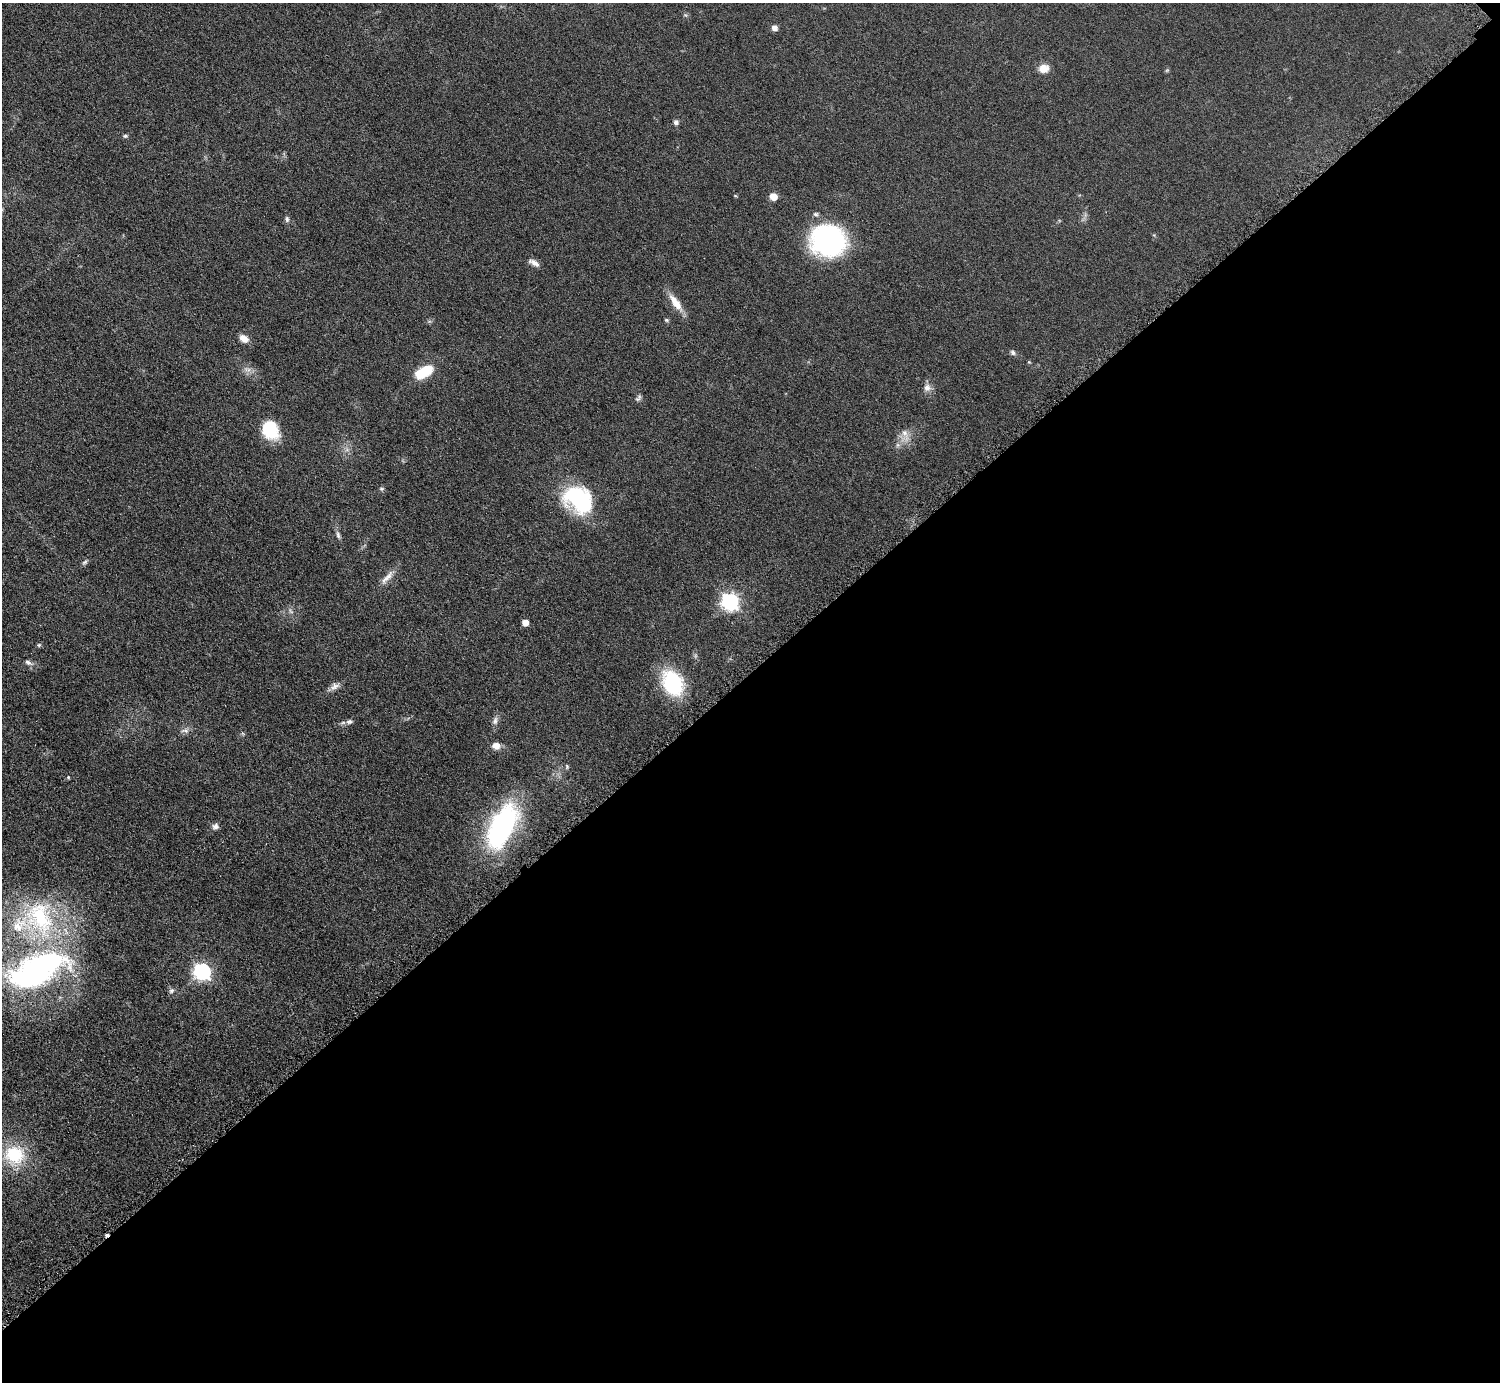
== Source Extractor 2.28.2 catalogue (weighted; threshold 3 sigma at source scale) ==
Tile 12 of 4 x 4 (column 4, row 3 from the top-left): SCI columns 4508-6005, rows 1557-2936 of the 6016 x 6014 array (HDU 1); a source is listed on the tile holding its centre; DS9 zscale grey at full resolution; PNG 1502 x 1384 px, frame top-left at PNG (2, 3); no overlay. Shown black and unused: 51% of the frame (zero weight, under 4 of 8 exposures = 1% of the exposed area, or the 3 px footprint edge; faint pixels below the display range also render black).
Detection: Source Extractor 2.28.2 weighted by HDU 2 'WHT'; one run over the whole footprint, this tile lists its part. Background 0.0609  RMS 0.0081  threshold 0.0331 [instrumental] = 3 sigma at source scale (4.09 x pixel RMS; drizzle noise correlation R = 1.36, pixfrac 0.8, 0.05/0.05 arcsec/px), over >= 5 px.
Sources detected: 48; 1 too faint to see at this stretch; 1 inside a brighter object's white glare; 1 cosmic-ray / hot-pixel residue — not listed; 1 inside a brighter listed object's ellipse — not listed separately; the other 44 listed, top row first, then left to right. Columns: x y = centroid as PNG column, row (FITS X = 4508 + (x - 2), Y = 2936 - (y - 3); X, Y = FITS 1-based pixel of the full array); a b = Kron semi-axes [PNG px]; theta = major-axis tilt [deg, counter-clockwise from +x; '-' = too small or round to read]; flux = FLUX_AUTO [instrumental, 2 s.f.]
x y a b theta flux
774 28 5 5 - 4.8
1044 68 11 9 9 7.2
1167 70 6 4 19 0.8
676 122 6 6 - 2.2
125 136 6 5 - 1.3
735 196 5 3 - 0.68
773 196 5 5 - 14
287 219 8 5 -83 1.6
829 241 34 29 -8 120
534 263 14 6 -30 4
675 302 26 9 -54 10
666 320 6 5 - 1
244 338 9 7 -37 6.6
1013 352 8 6 -47 1.8
248 370 11 5 -1 2.8
421 374 12 10 5 17
927 388 10 10 - 4.2
638 398 10 5 46 1.7
270 429 18 14 -61 32
905 434 23 8 -71 6.1
381 489 7 3 0 0.92
578 499 37 28 -41 62
338 535 11 5 -74 2.2
85 562 8 5 28 1.5
388 577 21 7 48 6.1
730 602 7 7 - 250
525 623 5 5 - 7.6
39 645 6 5 - 1.1
28 662 11 6 -32 2.7
673 683 19 14 -61 78
335 686 13 9 28 3.9
495 721 12 6 70 3
349 722 9 7 10 2.4
185 731 12 6 0 2.8
496 746 9 7 -6 6
567 766 6 4 -71 1
68 777 4 4 - 0.79
215 826 8 8 - 2.7
502 826 46 21 64 140
40 918 58 41 -66 100
37 970 74 34 25 210
202 971 7 7 - 210
171 991 8 6 45 1.9
14 1155 29 26 -5 37